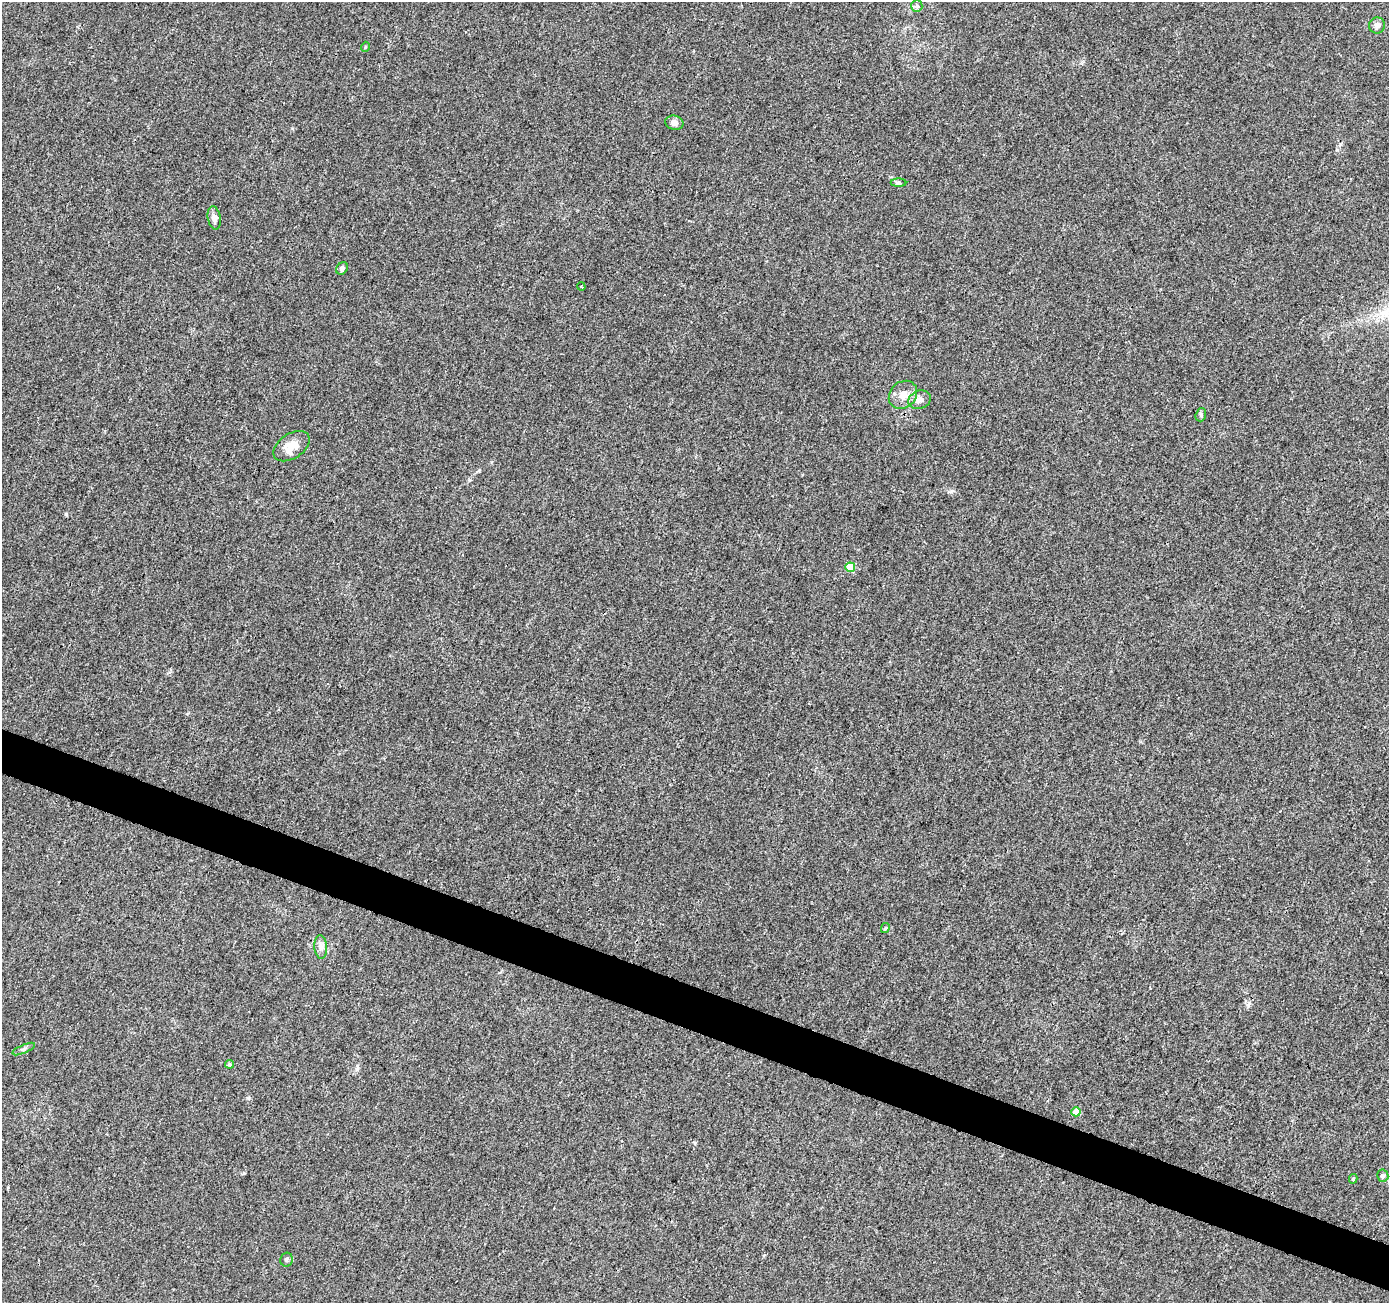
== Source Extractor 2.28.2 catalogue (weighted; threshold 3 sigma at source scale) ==
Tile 6 of 4 x 4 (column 2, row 2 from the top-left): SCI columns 1389-2775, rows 2813-4113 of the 5559 x 5690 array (HDU 1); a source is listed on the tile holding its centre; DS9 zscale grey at full resolution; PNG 1391 x 1305 px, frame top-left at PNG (2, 2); each listed source drawn as its Kron ellipse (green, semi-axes under 4 px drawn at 4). Shown black and unused: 3% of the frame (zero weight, under 3 of 4 exposures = <1% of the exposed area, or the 3 px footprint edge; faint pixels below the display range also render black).
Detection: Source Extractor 2.28.2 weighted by HDU 2 'WHT'; one run over the whole footprint, this tile lists its part. Background 0.00725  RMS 0.0028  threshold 0.0125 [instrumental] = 3 sigma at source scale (4.5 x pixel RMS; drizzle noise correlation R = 1.50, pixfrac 1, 0.0396/0.0396 arcsec/px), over >= 5 px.
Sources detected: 21; all 21 listed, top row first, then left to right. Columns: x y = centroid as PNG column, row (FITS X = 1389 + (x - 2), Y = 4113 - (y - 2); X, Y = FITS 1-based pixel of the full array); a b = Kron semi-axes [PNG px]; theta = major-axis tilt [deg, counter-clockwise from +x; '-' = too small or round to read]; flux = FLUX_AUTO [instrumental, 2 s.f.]
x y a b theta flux
917 6 6 5 - 0.55
1377 25 8 8 - 1.2
365 47 5 3 - 0.24
674 123 9 7 -14 1.3
899 183 8 4 0 0.43
214 218 12 6 -80 1.4
342 268 7 5 57 0.77
581 286 4 3 - 0.31
903 395 15 13 44 2.8
919 400 11 9 19 1.5
1201 415 7 5 72 0.57
291 446 20 12 34 4.3
850 567 5 5 - 7.2
885 928 5 4 - 0.31
321 947 12 6 -85 1.2
24 1049 12 3 23 0.6
230 1064 4 4 - 0.54
1076 1112 4 4 - 3.1
1383 1176 6 5 - 0.49
1353 1179 5 3 - 0.42
286 1259 7 6 - 0.63
Unlisted compact peaks at least as high as the median listed source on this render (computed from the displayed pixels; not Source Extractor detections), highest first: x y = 66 514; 479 470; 248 1098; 357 1069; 695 1143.